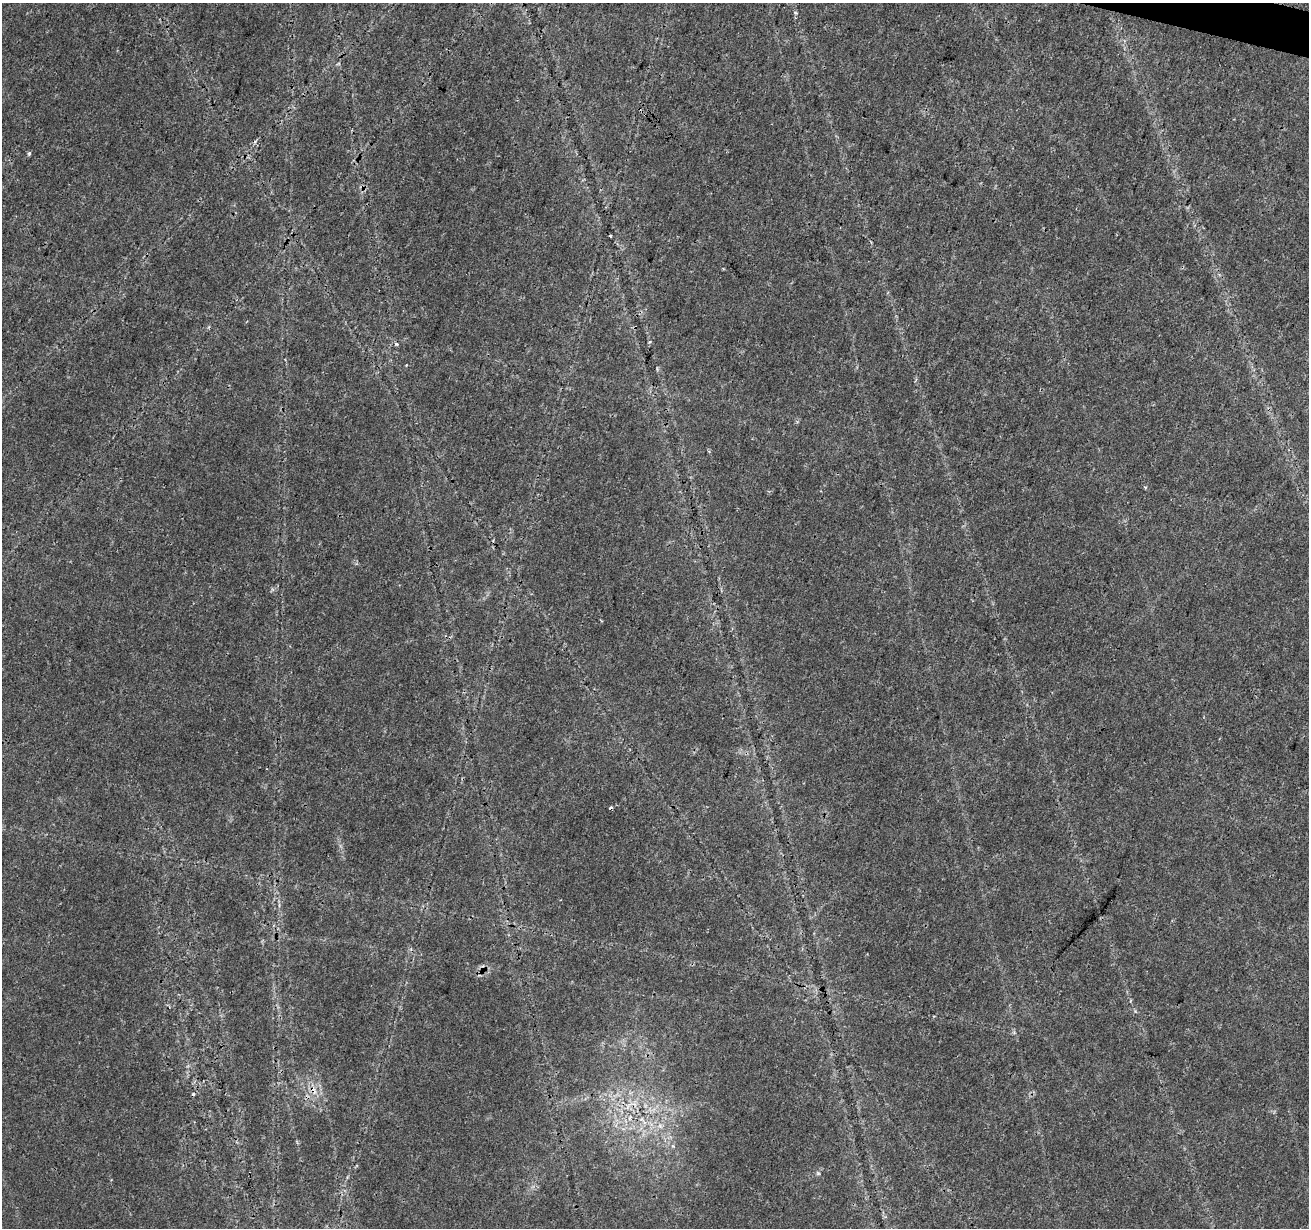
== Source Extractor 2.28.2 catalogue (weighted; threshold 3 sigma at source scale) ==
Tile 10 of 4 x 4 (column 2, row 3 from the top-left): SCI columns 1316-2622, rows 1510-2735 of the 5237 x 5409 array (HDU 1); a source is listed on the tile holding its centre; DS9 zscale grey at full resolution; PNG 1311 x 1230 px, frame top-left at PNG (2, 3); no overlay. Shown black and unused: <1% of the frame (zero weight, under 3 of 4 exposures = <1% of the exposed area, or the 3 px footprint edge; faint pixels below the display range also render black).
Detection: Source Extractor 2.28.2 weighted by HDU 2 'WHT'; one run over the whole footprint, this tile lists its part. Background 0.0269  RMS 0.0024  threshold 0.0107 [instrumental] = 3 sigma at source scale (4.5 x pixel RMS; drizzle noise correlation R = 1.50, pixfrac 1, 0.0396/0.0396 arcsec/px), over >= 5 px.
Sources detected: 6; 3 cosmic-ray / hot-pixel residue — not listed; the other 3 listed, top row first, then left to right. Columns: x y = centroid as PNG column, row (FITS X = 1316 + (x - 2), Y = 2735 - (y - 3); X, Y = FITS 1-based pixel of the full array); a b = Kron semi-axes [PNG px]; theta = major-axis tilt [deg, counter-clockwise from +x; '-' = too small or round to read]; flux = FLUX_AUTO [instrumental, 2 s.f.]
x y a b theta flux
29 153 6 4 64 0.4
396 344 6 5 - 0.47
1145 487 5 3 - 0.28